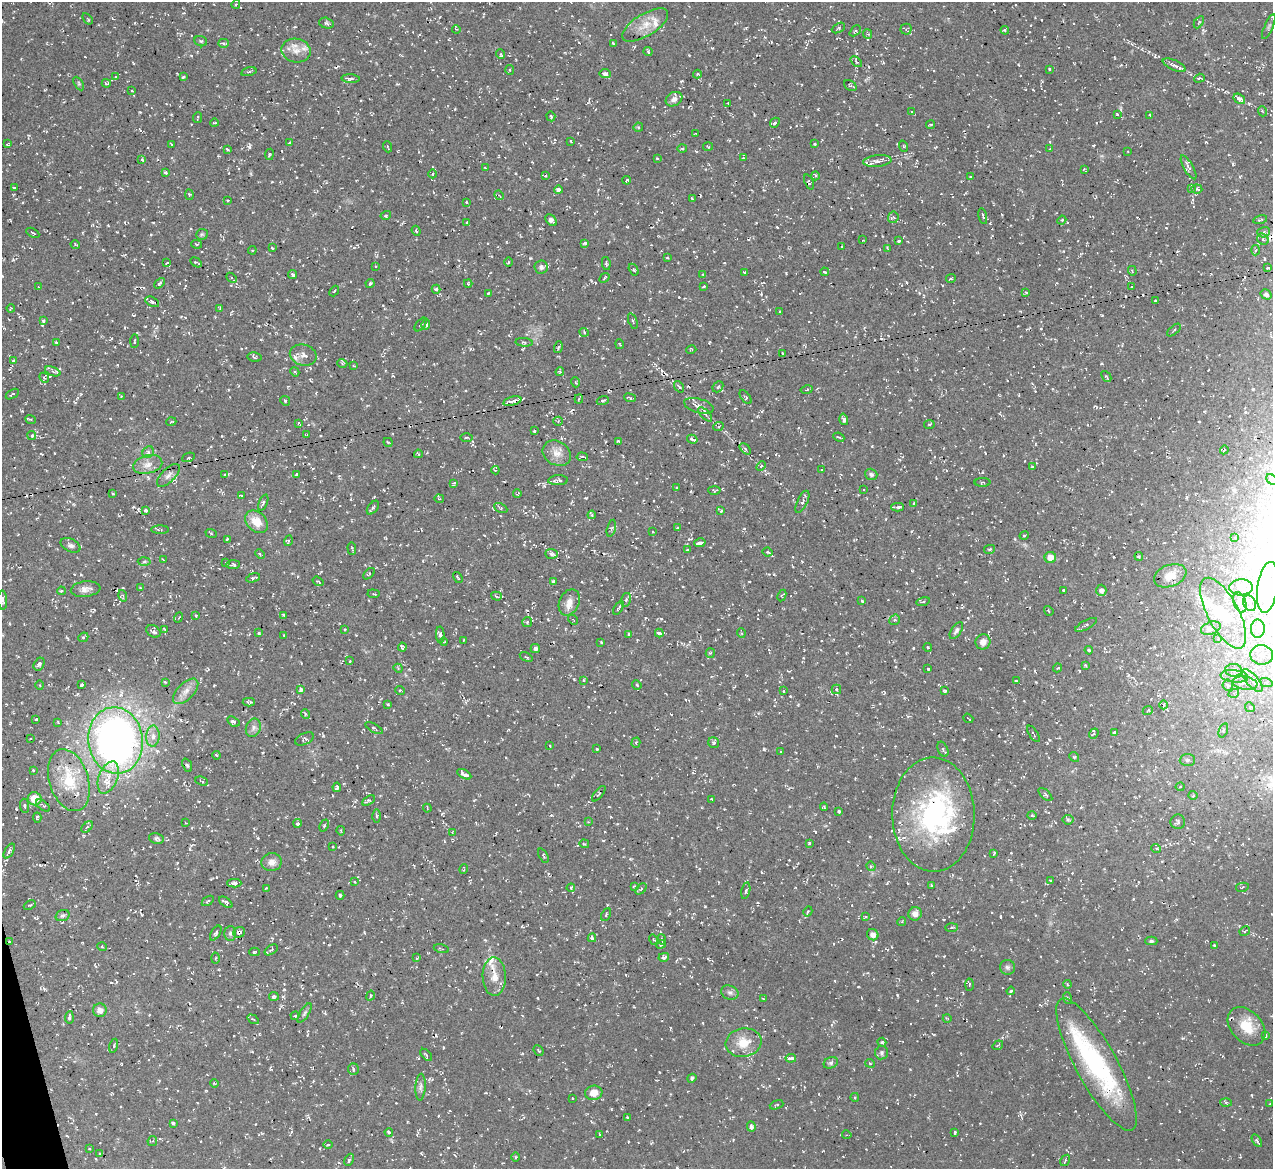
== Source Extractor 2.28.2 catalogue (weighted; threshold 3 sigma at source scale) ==
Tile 7 of 4 x 4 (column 3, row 2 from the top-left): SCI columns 2602-3872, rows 2486-3652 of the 5142 x 5088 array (HDU 1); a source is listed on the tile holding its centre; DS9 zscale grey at full resolution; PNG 1275 x 1171 px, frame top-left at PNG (2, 2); each listed source drawn as its Kron ellipse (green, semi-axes under 4 px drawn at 4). Shown black and unused: <1% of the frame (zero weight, under 2 of 3 exposures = <1% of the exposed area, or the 3 px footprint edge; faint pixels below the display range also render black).
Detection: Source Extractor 2.28.2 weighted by HDU 2 'WHT'; one run over the whole footprint, this tile lists its part. Background 0.0534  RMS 0.0089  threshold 0.0399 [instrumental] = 3 sigma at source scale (4.5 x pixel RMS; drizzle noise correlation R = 1.50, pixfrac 1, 0.05/0.05 arcsec/px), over >= 5 px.
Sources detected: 798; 1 inside a brighter object's white glare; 42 cosmic-ray / hot-pixel residue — neither listed nor drawn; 24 inside a brighter listed object's ellipse — not listed separately; of the other 731, all 500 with FLUX_AUTO >= 0.807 (the completeness limit of this list) listed and drawn (231 fainter detections not listed), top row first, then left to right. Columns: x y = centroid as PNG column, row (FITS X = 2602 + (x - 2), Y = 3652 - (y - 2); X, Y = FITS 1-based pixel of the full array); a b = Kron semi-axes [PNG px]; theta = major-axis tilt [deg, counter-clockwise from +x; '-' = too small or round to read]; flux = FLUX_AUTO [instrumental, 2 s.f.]
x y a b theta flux
236 4 4 3 - 1.1
88 19 6 3 -53 1
1199 22 7 4 59 1.5
326 23 7 5 -16 2
645 25 26 11 31 13
1269 27 13 3 66 1.9
838 28 7 4 28 1.3
456 29 4 3 - 0.82
906 29 5 5 - 1.6
1005 30 4 4 - 1.6
855 31 6 3 44 0.91
868 34 5 4 - 1.2
201 41 6 5 - 1.6
224 43 5 4 - 1.5
613 43 3 2 - 1.4
296 50 15 12 -11 8.7
648 52 4 3 - 1.2
500 54 5 3 - 0.9
856 62 6 3 -41 0.88
1174 65 12 5 -25 3.7
1049 69 3 3 - 1.1
510 70 5 4 - 1.3
249 72 8 3 14 1.1
605 74 6 4 -8 3.3
697 74 4 4 - 0.92
116 77 4 3 - 0.85
183 77 3 3 - 1.4
1199 78 5 4 - 1.3
351 79 9 4 -3 3
106 83 4 3 - 1.2
79 84 7 4 -59 1.4
850 86 7 4 -34 1.8
132 91 3 3 - 0.81
674 99 9 6 31 4.1
1239 99 6 4 -33 5.6
728 103 3 2 - 0.85
1262 111 5 3 - 0.84
911 112 3 2 - 0.83
1117 114 3 3 - 1.2
1150 115 4 3 - 1.4
551 116 5 4 - 1.4
197 118 5 2 - 1.1
214 123 4 3 - 1.1
775 123 5 4 - 1.6
931 125 4 3 - 1.1
638 127 5 4 - 1.3
695 133 3 2 - 0.81
571 141 3 2 - 0.81
290 143 3 3 - 2.4
7 144 3 3 - 1.1
172 144 3 2 - 1.1
815 144 3 3 - 0.88
708 146 5 3 - 0.93
903 146 6 4 -71 1
387 147 6 2 -69 0.96
227 149 4 3 - 1.1
682 149 5 3 - 1
1050 149 4 3 - 1.1
1128 151 3 2 - 0.86
269 154 5 3 - 0.88
657 158 4 4 - 1.3
743 158 3 3 - 0.84
142 160 4 3 - 1.7
877 161 14 5 6 4.7
1188 167 13 4 -60 3
485 168 3 2 - 1
1084 169 4 3 - 1
166 173 4 3 - 1.3
432 174 4 3 - 1
546 176 4 3 - 1
816 176 4 3 - 1.1
970 177 3 2 - 0.96
627 180 4 2 - 1.3
809 182 8 3 -68 1.4
14 187 3 2 - 0.85
1191 188 4 3 - 0.95
1197 189 5 4 - 1.5
559 190 4 4 - 4.1
189 195 5 4 - 1.1
499 195 5 4 - 1
692 198 3 2 - 1
228 200 3 2 - 0.81
466 202 2 2 - 0.85
386 215 5 4 - 1.2
983 216 8 3 -77 1.5
893 217 6 5 - 1.5
551 220 7 4 -43 3.3
1062 220 4 3 - 0.87
1260 220 7 3 13 1.2
467 223 4 2 - 0.94
416 231 5 3 - 1.2
1264 232 6 5 - 2.1
33 233 7 2 -30 1
202 234 6 5 - 1.3
1263 239 6 5 - 1.9
863 240 3 2 - 0.93
898 241 4 3 - 1.3
585 243 4 3 - 1.4
75 244 5 3 - 1.1
197 244 5 3 - 1.1
842 246 3 2 - 0.88
272 248 3 2 - 1.2
888 248 4 3 - 0.87
252 250 4 4 - 1
1256 250 5 3 - 1.2
667 258 4 3 - 0.81
196 262 6 3 -31 2.3
508 262 5 3 - 0.86
167 263 4 3 - 1
606 263 6 3 -80 1.1
376 266 3 2 - 0.88
541 267 7 6 - 2.8
1268 268 3 3 - 2.9
634 270 6 4 -58 1.2
1132 271 5 4 - 0.93
744 272 3 2 - 0.92
825 272 4 3 - 1.1
703 274 3 3 - 1
293 275 4 3 - 1.8
232 278 6 3 -45 1.6
605 278 5 3 - 1.3
951 278 5 3 - 0.99
159 283 6 3 47 1.7
370 283 4 3 - 1.4
468 283 4 3 - 0.86
704 286 3 3 - 1.1
38 287 3 2 - 0.84
1132 287 3 3 - 1.1
436 289 4 4 - 1.5
334 291 6 3 50 1.2
1026 292 4 3 - 0.82
488 293 3 2 - 0.95
1266 294 5 5 - 2.4
1155 301 3 3 - 1.4
152 302 7 4 -29 1.6
11 308 4 3 - 0.82
220 308 4 4 - 0.85
780 312 3 3 - 0.81
43 321 3 3 - 1.3
633 321 8 2 -70 1.1
421 324 8 2 49 0.88
426 325 5 4 - 2
1174 330 8 3 42 1.5
584 332 5 3 - 0.89
135 341 7 2 88 1.2
524 342 8 3 -5 1.4
56 343 3 3 - 1
620 344 5 3 - 0.88
558 347 6 4 74 1.3
691 350 5 3 - 0.82
783 353 3 3 - 2.4
303 355 13 10 -14 6
255 357 7 4 -10 1.5
13 361 4 3 - 0.87
342 363 5 3 - 0.83
354 366 3 3 - 0.93
53 371 8 4 -22 1.9
295 372 5 3 - 1.1
560 372 4 3 - 1.1
1106 376 6 4 -48 1.4
44 378 5 4 - 1.4
575 382 5 3 - 0.85
679 387 6 4 -54 1.5
718 387 6 4 46 1.5
807 390 6 3 11 1
12 394 7 2 32 1.1
121 396 4 4 - 0.86
746 397 8 4 -53 1.5
630 398 6 2 -21 1.2
579 399 4 4 - 1.1
603 400 6 4 19 1.6
285 401 5 4 - 1.5
512 401 9 4 15 5.3
699 406 15 7 -16 5.1
705 414 9 4 -47 2.5
844 419 6 3 -75 2.4
31 420 5 3 - 0.96
558 421 5 4 - 1.3
171 422 5 3 - 0.91
299 423 4 2 - 1.1
929 424 5 3 - 0.88
718 427 5 3 - 1.2
534 431 3 2 - 0.81
32 435 4 4 - 1.8
307 435 3 2 - 0.89
466 437 6 3 1 0.92
839 437 6 2 -23 1.1
692 439 5 3 - 2.4
619 441 4 3 - 1.2
388 442 5 3 - 1.2
745 449 7 2 -46 1.1
1224 450 4 3 - 1.6
148 452 6 5 - 2
557 453 15 12 -31 8.8
418 454 4 3 - 0.86
188 457 7 2 23 0.92
582 457 5 4 - 1.8
148 464 15 9 13 7.6
761 466 5 3 - 1.1
1032 467 3 3 - 0.97
822 469 2 2 - 0.86
495 470 4 4 - 1
296 474 3 3 - 1.3
871 474 6 5 - 2
168 475 15 6 45 4.6
225 475 3 3 - 1
558 480 10 5 3 2.7
1272 480 6 4 -40 2.1
982 482 8 3 0 0.97
454 483 3 3 - 1.3
676 488 3 2 - 1
864 489 3 3 - 1.2
714 490 6 4 -2 1.1
112 493 3 2 - 0.94
517 494 4 2 - 1
241 496 3 3 - 1
439 499 5 4 - 0.98
802 502 12 5 65 3.4
263 503 8 3 68 1.7
914 503 4 3 - 1.9
898 507 6 3 -2 5.5
373 508 8 4 52 2
501 508 7 3 -27 1.1
146 510 4 4 - 1.4
721 511 3 3 - 1.2
592 515 4 3 - 1.1
256 522 13 9 -44 14
611 528 9 3 76 1.5
678 528 4 3 - 1.2
160 530 9 3 1 1.2
653 532 3 2 - 1.1
211 533 6 3 -20 0.93
1024 536 5 3 - 1
1235 538 3 2 - 0.96
227 540 4 3 - 1.8
288 541 5 3 - 0.98
700 543 5 3 - 6.4
70 545 10 6 -27 3
352 548 6 2 -86 0.87
990 549 5 4 - 1.6
687 550 3 2 - 0.92
768 552 5 3 - 1.9
260 554 5 3 - 0.95
552 554 6 5 - 2.1
1139 556 4 4 - 1.1
1050 557 5 5 - 8
163 560 3 2 - 0.97
144 562 6 4 2 1.6
226 562 4 3 - 0.9
233 565 7 4 3 1.8
369 574 7 4 45 1.1
1170 576 17 10 21 11
458 577 6 2 -57 0.97
253 578 7 3 19 1.4
318 581 6 3 -34 1.2
554 581 4 3 - 1.4
1241 587 12 8 4 6.1
1268 587 25 10 82 24
140 588 3 3 - 0.87
86 589 15 8 6 5.2
1064 590 3 2 - 1.2
1101 590 5 5 - 3.1
61 591 4 3 - 1.5
373 594 6 2 -6 0.88
782 595 6 4 64 1.1
123 596 6 3 -74 1.3
496 596 5 4 - 2.2
3 600 9 4 -87 2.1
626 600 7 5 75 1.7
862 601 3 3 - 1.3
569 602 14 10 66 7.4
923 602 7 3 14 1.2
1240 602 10 6 -72 4.1
1250 603 8 6 -66 3.7
618 608 7 3 58 1.5
1049 611 5 3 - 1.2
1223 613 39 15 -62 33
196 615 4 3 - 1.2
284 615 3 2 - 0.95
178 618 5 2 - 0.84
573 620 5 3 - 0.85
895 620 6 5 - 1.5
527 622 5 5 - 1.4
1086 625 12 4 27 2.2
1211 628 10 6 20 3
165 629 3 3 - 0.86
345 629 3 3 - 0.87
1258 629 9 7 90 5.3
956 630 9 5 55 2.4
153 631 8 5 -32 2.6
259 633 3 3 - 1.5
659 633 4 3 - 2.5
741 633 5 3 - 0.9
629 634 4 3 - 1.7
284 635 3 2 - 0.88
440 635 8 4 -86 2.2
83 637 5 4 - 1.8
1218 639 4 4 - 0.81
464 640 4 2 - 0.88
444 641 4 2 - 0.92
601 642 3 2 - 0.96
983 642 7 7 - 5.1
402 647 4 3 - 1.8
928 647 4 3 - 1.2
535 648 4 4 - 1.9
1089 650 4 3 - 1.7
710 653 5 4 - 1
1262 655 11 10 - 9.3
526 657 7 3 -30 1.2
350 661 3 2 - 0.92
39 664 7 5 60 3.1
1086 665 3 3 - 0.96
398 668 5 4 - 0.98
1058 668 4 3 - 0.98
928 669 4 3 - 1.6
1234 670 8 6 -4 3.3
1234 676 14 6 -5 5.2
1252 680 14 6 -49 6.1
583 681 4 3 - 1.3
1016 681 4 3 - 1.7
165 682 4 4 - 0.82
1266 682 6 4 -20 1.7
1245 683 13 6 -8 5.7
40 685 4 3 - 0.97
82 685 3 3 - 1.9
637 685 5 4 - 1.1
1228 685 5 5 - 1.6
836 689 5 4 - 1.8
301 690 4 3 - 4.1
400 690 5 3 - 0.86
186 691 16 8 45 7
784 691 3 3 - 1.3
945 691 3 3 - 1
1234 693 5 3 - 1.1
249 702 6 3 2 1.8
388 704 3 2 - 1
1163 705 4 3 - 0.98
1250 707 5 4 - 1.3
1148 710 5 3 - 0.83
305 714 5 3 - 0.83
968 718 5 2 - 0.82
36 719 3 3 - 1.2
58 722 4 3 - 0.81
233 722 6 4 -33 2
253 728 9 7 69 3.7
374 728 10 3 -30 1.4
1223 730 7 4 70 1.5
1114 732 3 3 - 1.6
1033 734 9 3 -57 1.2
1094 734 5 3 - 0.84
153 736 10 6 85 5.5
31 739 3 2 - 1.1
304 739 10 5 26 1.9
116 740 33 27 -83 500
636 743 5 4 - 1.4
714 743 6 5 - 1.9
550 746 3 3 - 0.96
597 749 3 3 - 1.9
943 749 8 5 -66 2
781 752 3 3 - 1.1
216 755 4 3 - 0.83
1074 757 5 4 - 1.2
1187 760 8 6 2 2.3
187 765 7 4 -67 1.5
33 770 3 3 - 1.1
464 774 8 3 -29 3.9
108 777 17 9 69 12
69 780 32 19 -73 36
202 781 6 3 -22 1.2
337 787 4 3 - 2.4
1180 787 4 4 - 0.96
599 794 9 3 52 1.3
1045 794 8 4 -43 1.5
1193 795 4 4 - 1
35 799 7 6 - 16
712 799 3 2 - 0.86
368 801 7 4 32 1.6
25 806 7 3 -85 1.1
43 806 8 4 -38 1.9
824 807 4 4 - 1.3
427 808 4 3 - 0.9
839 811 3 3 - 1.6
933 815 57 41 -89 160
1032 815 5 3 - 0.87
377 816 6 4 -89 1.4
37 818 5 3 - 1.9
1068 820 5 5 - 1.6
589 822 3 3 - 0.86
1178 822 7 7 - 2.7
185 823 3 2 - 0.94
298 823 4 3 - 1.5
324 826 6 4 65 1.5
87 827 7 4 43 1.5
341 831 5 3 - 0.94
452 832 3 3 - 0.95
156 838 8 5 -11 2.2
809 843 4 3 - 1
584 844 5 3 - 1
332 847 3 2 - 0.98
1156 848 5 3 - 1.1
9 851 8 4 58 2.1
994 853 4 2 - 0.88
543 856 8 3 -62 1.2
272 862 10 9 - 5.5
871 866 5 4 - 1.4
464 869 5 3 - 0.81
1050 880 3 3 - 0.84
355 882 3 3 - 0.83
234 883 7 4 0 3.3
931 885 3 3 - 1.1
634 886 4 3 - 0.99
1242 887 6 3 13 1
266 888 3 2 - 0.81
571 888 4 4 - 1.1
641 889 6 4 46 1.4
746 891 8 4 78 1.5
340 895 4 3 - 2.6
208 901 7 3 34 1
226 902 8 4 -36 2.2
30 905 6 3 24 1.1
808 911 5 3 - 0.97
915 914 7 6 - 5.6
63 915 7 5 18 1.9
606 915 7 3 65 0.95
865 917 4 3 - 0.98
901 922 4 3 - 1
951 928 6 3 2 1.3
1245 931 5 3 - 1
239 932 6 5 - 2.8
216 933 8 4 58 1.8
230 933 7 6 - 2.1
873 935 6 5 - 4.9
592 938 4 3 - 1.3
662 939 5 2 - 0.92
654 940 5 3 - 0.88
1151 941 6 4 -1 1.8
10 942 3 2 - 1.9
661 944 5 4 - 1.9
1214 945 4 3 - 0.83
102 947 5 3 - 0.89
441 949 7 3 -13 1
271 950 7 3 33 1.1
255 952 5 4 - 1.1
664 957 5 4 - 3.7
216 958 5 3 - 1
417 958 3 2 - 0.95
1007 967 7 7 - 2.4
494 977 19 11 -88 12
1067 984 4 3 - 0.84
969 985 6 3 88 1.2
1011 991 4 3 - 1
730 993 9 7 -22 2.8
274 996 5 4 - 1.7
371 996 5 4 - 1.5
1067 998 6 4 -71 1.3
764 999 4 2 - 0.98
100 1010 7 6 - 5.2
304 1013 11 4 58 2.1
295 1016 4 4 - 0.86
69 1017 6 4 86 3.2
947 1018 4 3 - 0.83
253 1019 6 3 -35 1.2
1246 1026 22 15 -46 20
1266 1036 4 3 - 1.2
882 1042 4 4 - 1.1
744 1043 18 14 8 17
998 1045 5 3 - 1
114 1046 7 3 77 1.1
538 1051 6 3 -47 0.99
881 1053 7 6 - 2
426 1055 7 3 -45 0.95
791 1058 5 3 - 7.1
831 1063 7 5 23 2.1
870 1063 5 3 - 0.93
1096 1064 74 20 -61 120
353 1069 6 5 - 2.4
692 1078 4 4 - 1.6
214 1083 4 3 - 0.88
420 1087 13 5 87 3.1
594 1093 8 7 - 9.2
855 1097 4 3 - 0.96
572 1098 3 2 - 0.91
1226 1102 5 3 - 1.1
1270 1104 3 3 - 0.99
776 1105 7 3 20 1
627 1117 3 2 - 1.3
173 1123 3 3 - 1.6
751 1127 5 3 - 3.4
389 1132 4 4 - 1.7
955 1132 3 3 - 1.5
600 1135 3 2 - 0.85
847 1135 4 3 - 0.88
152 1141 5 4 - 1.2
1257 1141 7 4 -57 1.8
328 1144 4 3 - 1.1
89 1149 4 3 - 0.97
100 1154 4 3 - 1.8
516 1157 5 3 - 1.1
349 1160 6 4 62 1.7
1065 1160 6 3 57 1.7
Overlapping masked pixels (flux is a lower limit): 4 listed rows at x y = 933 815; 239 932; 10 942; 1246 1026
Isophote crosses this tile's border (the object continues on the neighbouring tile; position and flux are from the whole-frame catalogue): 3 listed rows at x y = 1272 480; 3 600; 1252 680
Unlisted compact peaks at least as high as the median listed source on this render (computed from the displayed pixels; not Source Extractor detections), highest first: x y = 764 749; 249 147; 586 498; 786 273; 574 679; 1233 164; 323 736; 22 411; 661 619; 258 838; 1183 1038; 13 260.